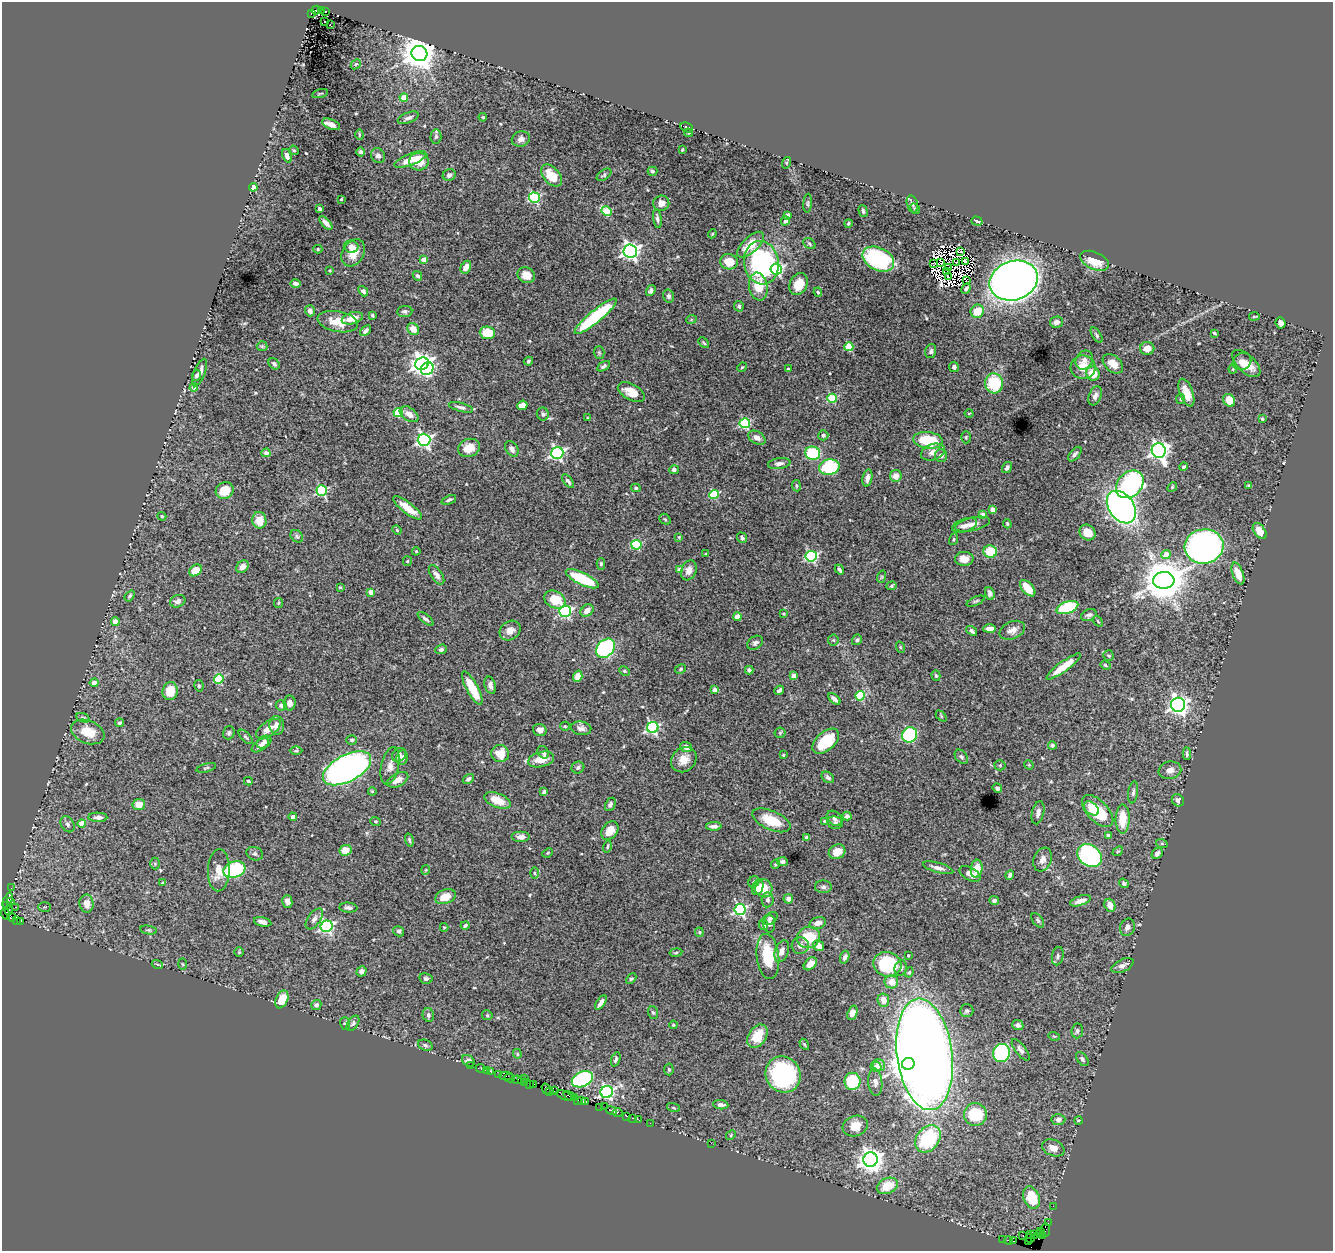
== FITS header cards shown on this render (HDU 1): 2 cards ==
NAXIS1  =                 1331
NAXIS2  =                 1249

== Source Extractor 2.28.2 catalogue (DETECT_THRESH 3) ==
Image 1331 x 1249 px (HDU 1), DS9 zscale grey, 1 PNG px = 1 image px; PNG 1335 x 1253 px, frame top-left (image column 1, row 1249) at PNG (2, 2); each listed source drawn as its Kron ellipse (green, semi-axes under 4 px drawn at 4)
Background 2.43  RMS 0.034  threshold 0.101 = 3 sigma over >= 5 px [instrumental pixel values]
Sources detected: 538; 12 with non-positive FLUX_AUTO (blend fragments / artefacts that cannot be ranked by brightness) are neither listed nor drawn; of the other 526, the 500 brightest by FLUX_AUTO listed and drawn (26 fainter detections omitted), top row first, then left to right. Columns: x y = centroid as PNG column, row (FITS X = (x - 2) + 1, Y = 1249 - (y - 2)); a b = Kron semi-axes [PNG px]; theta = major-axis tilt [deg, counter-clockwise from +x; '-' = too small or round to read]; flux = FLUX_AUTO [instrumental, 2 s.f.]
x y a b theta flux
316 10 4 3 - 120
321 10 3 2 - 120
326 12 2 2 - 8.2
311 14 3 3 - 130
325 21 3 2 - 5.7
330 24 3 2 - 8.2
419 53 8 7 - 4300
356 64 5 4 - 3.8
320 93 8 2 15 2.2
404 98 4 4 - 47
483 117 4 3 - 2.5
408 118 11 5 21 8.5
331 124 9 5 -23 12
687 127 6 4 -26 4.7
688 133 4 3 - 2.9
359 135 5 2 - 2.4
436 137 7 5 86 4.8
521 139 9 7 20 10
682 149 3 2 - 2.2
294 150 5 4 - 2.5
360 152 4 4 - 6.5
287 156 7 4 -69 11
378 156 8 6 -50 9.3
410 160 17 5 22 33
419 161 10 9 - 39
786 163 6 4 72 2.7
652 171 5 4 - 4.2
449 175 6 5 - 6.5
604 175 8 5 36 4.3
551 176 13 8 -50 44
253 187 4 4 - 38
534 198 5 5 - 250
341 199 3 3 - 3.4
661 203 8 7 - 16
808 203 9 3 85 3.6
912 204 9 5 -74 5.7
320 209 4 3 - 3.8
915 209 6 4 -61 3.3
607 211 5 4 - 83
863 211 6 3 -74 4.2
788 215 4 3 - 5
657 219 9 4 -80 6.6
785 221 4 4 - 9.1
977 221 6 3 -17 3.5
326 223 8 4 -47 11
848 223 4 3 - 3.2
712 234 4 3 - 2.2
809 244 6 4 -37 3.5
751 245 17 8 44 45
351 247 7 6 - 16
318 249 4 4 - 3.1
630 251 7 6 - 1000
961 252 3 2 - 2.2
353 253 14 10 58 32
424 259 4 4 - 20
878 259 17 11 -27 320
965 261 4 2 - 4.1
1095 261 15 8 -23 52
729 262 9 7 -10 34
956 262 3 2 - 3.4
761 263 22 17 -79 310
941 263 2 2 - 2.9
933 264 4 2 - 3.8
466 267 7 5 62 18
948 267 2 2 - 4.1
776 269 5 5 - 320
330 270 3 3 - 2.3
946 272 3 2 - 3.7
526 275 9 7 -30 23
417 276 5 4 - 5
948 277 3 2 - 3.7
966 280 2 2 - 3.2
1014 281 25 19 19 1900
295 283 5 4 - 7.4
799 284 11 8 66 35
758 287 14 9 -80 50
966 289 5 4 - 5.4
651 290 6 4 57 5.7
363 291 6 4 -49 11
818 292 5 4 - 2.8
669 296 6 5 - 5.6
739 306 5 4 - 4.1
310 311 5 5 - 11
405 311 7 5 4 5.9
977 311 7 6 - 43
372 315 3 3 - 2.8
596 316 27 6 39 200
1254 316 5 3 - 2.2
352 318 11 5 15 30
691 320 5 3 - 2.1
338 322 20 10 -11 37
1056 322 6 5 - 8.8
1281 323 6 4 -66 9.2
413 329 6 5 - 22
365 331 6 4 41 7.2
487 333 7 6 - 55
1214 333 4 3 - 2.8
1097 335 9 4 -57 4.3
704 343 6 3 -45 2.9
262 346 5 5 - 3.1
849 347 4 4 - 94
1147 348 7 6 - 20
931 351 7 5 73 5.4
599 352 6 5 - 3.5
1084 360 10 8 60 12
528 361 4 4 - 3.9
1242 361 9 8 - 15
1246 363 17 9 -43 29
274 364 6 5 - 6.3
422 364 7 6 - 1500
1113 364 12 8 -42 24
604 366 7 4 31 5
742 367 5 4 - 2.4
954 367 5 5 - 6.4
1083 367 12 12 - 37
427 369 7 5 49 240
788 369 3 3 - 2.9
1233 369 4 4 - 2.3
200 372 14 5 68 13
1093 373 7 6 - 42
197 375 5 4 - 5.2
994 383 10 9 - 100
194 387 4 4 - 17
631 392 15 8 -28 34
1186 393 14 6 -70 30
1095 396 10 6 68 9.9
832 398 4 4 - 130
1181 399 5 4 - 2.6
1229 400 7 5 -56 34
522 405 5 4 - 19
461 407 12 4 -15 7
398 413 4 4 - 92
969 413 4 3 - 2.1
409 414 10 6 -33 16
543 414 7 6 - 5.2
588 418 3 3 - 2.5
1262 419 4 4 - 3.5
745 423 5 5 - 200
823 435 5 5 - 5.1
966 437 6 5 - 3.2
757 438 9 6 -30 12
424 440 6 6 - 560
928 440 15 8 -7 100
469 448 11 9 22 25
512 449 8 6 -57 10
1159 450 7 7 - 1100
933 452 12 8 18 15
266 453 4 4 - 11
557 453 6 6 - 450
813 453 7 6 - 120
1075 454 8 5 49 6.5
941 456 6 6 - 9.6
779 464 11 5 9 9.1
829 467 10 7 12 140
1184 467 4 4 - 4.2
1007 468 6 4 57 6.1
674 470 5 4 - 6
896 476 6 6 - 19
867 478 9 5 79 11
568 481 8 4 -53 5.6
1130 484 15 12 45 330
796 486 5 3 - 2.7
1249 486 4 3 - 3.1
1172 487 5 4 - 2.9
636 488 5 4 - 3.6
225 490 9 8 - 40
322 491 5 5 - 220
714 494 5 4 - 120
449 500 8 4 22 4.6
1121 507 18 12 -54 970
408 508 17 5 -38 36
992 509 4 4 - 16
982 515 4 3 - 15
162 516 4 3 - 2.3
665 519 6 5 - 3.2
259 520 8 7 - 33
973 524 17 6 12 17
1007 524 4 3 - 2.6
965 525 13 6 18 14
397 530 5 4 - 2.3
1260 531 9 5 -55 28
1087 532 8 7 - 24
297 536 7 5 -46 4.6
679 537 4 4 - 2.5
742 538 5 4 - 5.1
954 539 6 4 73 2.8
636 545 5 5 - 160
1204 546 19 17 6 1200
416 551 4 4 - 2.3
990 552 7 6 - 58
705 554 3 2 - 2.3
1166 555 5 4 - 29
811 556 5 5 - 280
964 559 9 7 1 23
407 561 5 4 - 2.3
601 564 6 4 89 4.1
242 567 7 5 43 13
839 569 5 3 - 5.2
195 570 7 5 38 38
680 570 4 4 - 24
689 570 10 7 68 14
1238 574 11 5 -69 30
436 575 11 5 -56 12
881 577 6 4 72 2.9
582 579 18 6 -26 110
1164 580 10 8 2 8400
892 586 5 4 - 3.3
340 587 3 3 - 2.8
1028 588 10 5 -49 41
371 592 4 4 - 29
990 593 6 4 -69 8.9
130 596 6 3 53 4.1
555 600 11 8 -29 53
178 601 8 6 20 9.4
976 601 10 3 23 3.5
278 603 5 4 - 2.9
1067 607 11 6 19 170
587 610 7 5 38 14
565 611 6 5 - 350
783 614 3 3 - 2.1
1089 615 8 5 26 6.4
737 617 4 4 - 36
425 619 9 4 -39 6.2
1098 621 6 3 -53 2.2
115 622 4 4 - 18
990 629 6 4 2 22
510 630 11 9 34 17
1012 630 13 8 24 15
971 631 6 4 -37 8.1
833 640 5 5 - 3.3
857 640 5 5 - 4.5
755 643 8 6 33 6.2
900 647 6 3 -72 2.1
605 648 11 8 47 390
441 649 6 4 19 6
1109 656 5 5 - 4
1105 665 5 4 - 3.3
1063 667 21 5 36 43
681 669 6 4 29 3.3
749 670 4 4 - 6.3
624 671 6 4 -27 3.2
578 676 6 4 70 24
794 676 4 4 - 27
936 676 5 4 - 3.3
219 679 5 4 - 130
94 683 4 4 - 14
490 685 9 5 -74 8.3
199 686 6 4 -79 3.6
472 688 18 5 -62 70
715 690 4 4 - 20
779 690 5 3 - 8.7
170 691 9 7 77 40
860 696 4 4 - 120
834 699 7 3 -41 8.8
290 703 7 6 - 9.9
281 705 5 5 - 6.8
1178 705 7 7 - 1100
941 716 6 4 -46 2.8
83 718 7 4 -21 4.1
119 723 4 4 - 4.6
277 725 9 7 -86 12
565 726 5 4 - 2.7
653 727 6 5 - 400
581 728 10 6 -9 9.6
268 729 14 7 34 21
540 730 7 6 - 14
88 732 17 11 -21 46
229 733 7 6 - 4.5
780 733 5 5 - 3.2
909 735 8 7 - 220
246 737 9 4 -46 4.1
352 740 5 4 - 4.5
826 741 16 9 42 84
264 742 8 5 29 7.9
260 745 10 5 34 9.6
1052 745 4 4 - 4.1
686 747 6 5 - 13
296 751 6 4 1 3.1
543 752 6 5 - 4.7
500 754 9 8 - 41
1187 754 6 3 -89 4.6
399 755 8 6 44 8.6
783 755 3 3 - 2.7
961 757 8 5 -50 4.5
402 758 7 6 - 11
541 759 13 7 14 35
684 760 14 11 43 28
1000 765 5 5 - 2.9
1029 765 5 4 - 2.1
390 766 19 8 77 18
578 767 6 6 - 5.8
206 768 10 3 15 3.2
347 768 26 13 28 1300
1170 770 11 8 10 12
828 777 7 5 -38 6.5
468 779 6 4 35 5.9
398 780 11 6 28 19
248 781 4 3 - 2.9
997 788 5 4 - 7.4
372 791 4 3 - 2.1
544 792 4 3 - 4.7
1133 792 11 5 81 6
497 800 14 7 -22 39
1178 800 6 5 - 8.4
610 804 7 5 63 6.6
139 805 6 5 - 24
1091 808 8 6 -41 22
1098 811 20 10 -46 99
1038 813 12 6 76 11
847 816 4 4 - 6.5
98 817 9 4 -2 9.7
293 817 4 4 - 9.4
834 818 9 6 -43 9.3
1123 819 15 7 89 48
771 820 20 9 -23 62
376 821 5 4 - 3.1
824 821 4 4 - 2.1
82 823 4 4 - 32
835 823 8 6 -8 5.9
67 824 8 6 -59 7.6
714 826 8 4 0 9.3
610 831 10 7 53 32
1109 836 4 4 - 6.2
520 837 9 5 0 12
807 838 4 3 - 13
409 840 6 3 -75 3.6
1162 844 6 4 -18 3.2
607 847 6 3 74 3
345 850 6 5 - 33
1118 851 6 4 41 2.8
837 852 8 7 - 28
548 853 5 4 - 3.1
1157 853 6 5 - 9.8
255 854 8 6 -20 5.6
1090 856 13 10 -38 420
1043 859 12 9 69 13
782 862 5 4 - 5.4
155 864 6 5 - 3.5
776 864 5 4 - 3.1
938 868 16 5 -16 13
234 869 11 8 18 160
977 869 9 6 82 32
219 870 21 11 88 33
426 870 5 4 - 2.3
534 873 6 4 -89 2.9
970 874 11 6 -30 14
1010 875 5 4 - 6.3
754 882 6 5 - 4.2
163 883 4 3 - 6.4
1124 883 5 4 - 5.4
758 887 8 5 70 16
823 887 8 6 -3 6.5
11 888 2 2 - 15
763 888 9 8 - 42
445 897 11 7 21 34
788 899 5 5 - 10
8 900 8 3 67 160
767 900 7 6 - 6.9
287 901 6 5 - 12
994 901 5 4 - 5.6
1080 901 11 5 18 14
10 902 4 3 - 79
87 904 9 7 -80 20
6 905 3 2 - 140
1110 905 7 5 -70 21
15 907 2 2 - 47
45 907 6 5 - 3.4
348 908 9 5 -5 6.8
740 909 5 5 - 360
9 910 4 3 - 130
6 914 6 2 -73 87
11 917 4 2 - 25
314 919 12 6 55 9.6
770 919 8 5 34 5
17 920 3 2 - 15
1038 920 8 5 -53 4.8
21 921 3 2 - 290
263 922 9 4 -13 14
818 923 8 5 14 12
769 924 9 6 88 6.4
465 925 4 4 - 4
763 925 5 4 - 6
326 926 6 6 - 410
444 927 4 4 - 2.3
1127 927 9 7 66 8.8
148 930 8 4 -10 3.5
399 931 6 5 - 4.4
699 932 5 4 - 2.8
808 937 11 10 - 73
800 946 8 8 - 12
819 946 5 5 - 16
782 951 11 6 70 13
239 952 5 5 - 2.9
676 953 6 3 9 2.7
908 955 3 3 - 2.2
1058 956 9 5 78 5.2
768 957 23 11 -83 94
845 957 6 4 70 8.2
157 964 5 3 - 2.5
183 964 5 4 - 2.4
810 964 8 5 44 24
887 964 14 12 -17 140
1122 966 12 6 25 9.5
901 968 8 6 76 7
361 971 5 5 - 7.7
909 972 5 4 - 3
426 978 6 5 - 4.8
631 979 6 4 44 3.5
891 982 7 6 - 23
282 999 9 6 66 46
883 1000 6 6 - 19
601 1003 8 4 55 11
316 1005 5 5 - 6.2
967 1011 7 6 - 4.8
653 1013 6 5 - 4.1
852 1013 7 4 70 17
428 1015 7 5 -76 7.4
487 1015 5 5 - 3.1
345 1023 6 5 - 4
353 1023 8 5 55 5.6
673 1025 4 3 - 2.3
1018 1025 6 5 - 7.1
1077 1031 7 5 84 6.1
757 1036 13 8 56 51
1054 1036 6 3 -17 2.6
804 1044 6 4 -60 2.9
425 1045 7 5 -21 4.4
1021 1050 13 5 -52 7.6
1002 1053 9 8 - 250
517 1054 5 4 - 3.2
925 1054 56 27 -82 5700
616 1059 7 4 69 4.2
1082 1059 8 5 -53 5.2
468 1061 7 5 -36 13
908 1064 6 6 - 4800
470 1065 2 2 - 17
879 1065 6 5 - 13
876 1067 6 5 - 11
481 1068 5 3 - 75
669 1069 6 4 -87 3.2
486 1070 3 2 - 26
491 1071 3 3 - 140
498 1074 3 2 - 29
783 1074 18 17 - 310
506 1076 7 2 0 74
510 1078 5 3 - 150
524 1079 3 2 - 43
582 1079 11 7 24 290
517 1080 5 3 - 280
521 1080 2 2 - 88
852 1081 8 8 - 120
875 1082 13 7 -85 10
525 1083 3 2 - 87
529 1084 3 2 - 76
534 1084 4 3 - 100
546 1089 5 3 - 190
550 1091 3 2 - 170
554 1091 3 2 - 48
607 1092 6 6 - 450
564 1095 9 2 -22 360
570 1096 7 2 -32 380
574 1098 3 3 - 62
577 1100 3 2 - 65
582 1101 3 3 - 80
586 1101 3 2 - 61
721 1105 7 4 -7 11
600 1107 2 2 - 30
605 1107 2 2 - 16
673 1108 7 3 -19 2.5
611 1110 5 3 - 120
617 1112 5 3 - 94
975 1114 11 11 - 90
626 1116 3 2 - 140
633 1118 4 2 - 98
639 1120 3 2 - 48
1058 1120 7 5 5 7.2
1078 1120 4 4 - 2.8
650 1123 2 2 - 31
855 1126 13 10 18 27
731 1135 5 4 - 2.4
928 1139 15 11 51 140
711 1143 2 2 - 47
1053 1148 11 8 -23 17
870 1160 7 7 - 1900
887 1186 11 7 24 48
1032 1198 11 8 -69 74
1053 1206 2 2 - 20
1048 1223 3 2 - 12
1045 1230 7 3 89 55
1041 1231 2 2 - 29
1030 1234 3 2 - 63
1034 1234 2 2 - 48
1039 1234 2 2 - 37
1023 1235 3 2 - 40
1043 1235 3 2 - 14
1030 1238 4 3 - 86
1003 1239 2 2 - 2.5
1008 1241 4 3 - 100
1013 1241 3 2 - 83
1028 1242 2 2 - 14
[26 fainter detections neither listed nor drawn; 12 non-positive-flux detections neither listed nor drawn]